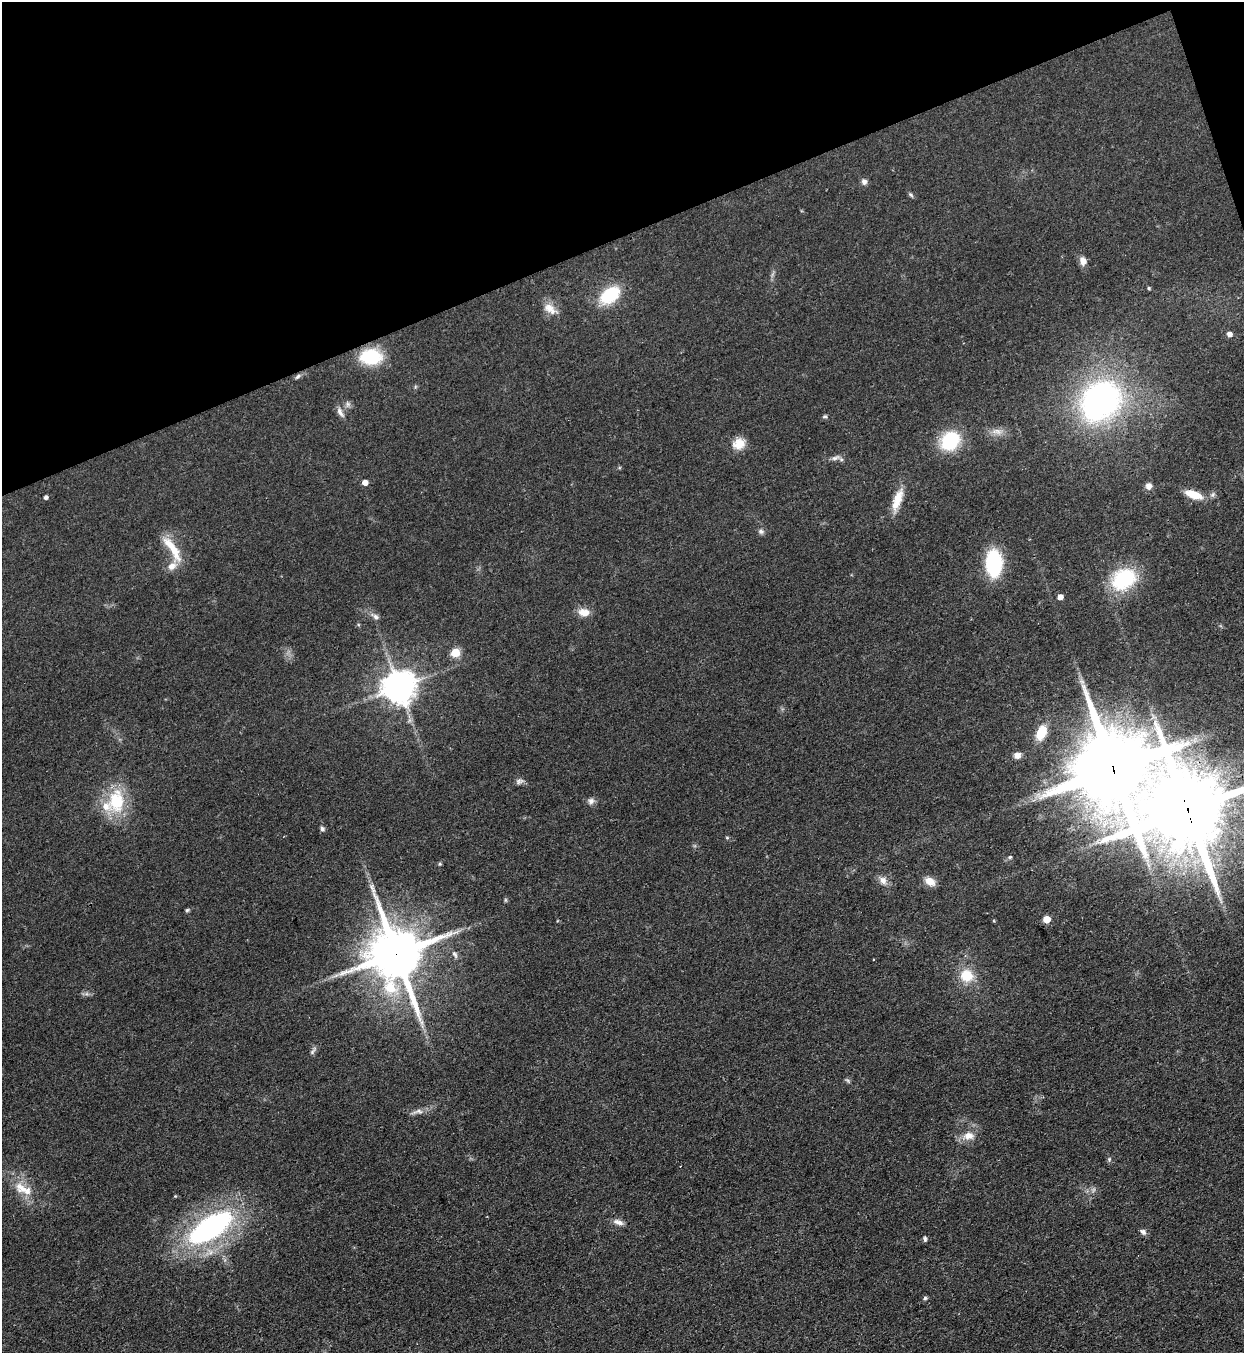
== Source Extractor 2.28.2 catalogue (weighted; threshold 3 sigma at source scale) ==
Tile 3 of 4 x 4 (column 3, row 1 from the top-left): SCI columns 2794-4035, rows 4090-5440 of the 5457 x 5478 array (HDU 1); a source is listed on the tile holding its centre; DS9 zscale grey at full resolution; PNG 1246 x 1355 px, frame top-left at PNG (2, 2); no overlay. Shown black and unused: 18% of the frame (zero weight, under 3 of 4 exposures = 5% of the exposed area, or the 3 px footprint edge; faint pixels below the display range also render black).
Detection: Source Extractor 2.28.2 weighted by HDU 2 'WHT'; one run over the whole footprint, this tile lists its part. Background 0.0524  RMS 0.0057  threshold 0.0258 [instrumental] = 3 sigma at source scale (4.5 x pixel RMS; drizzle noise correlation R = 1.50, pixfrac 1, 0.05/0.05 arcsec/px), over >= 5 px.
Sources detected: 70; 2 too faint to see at this stretch — not listed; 3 inside a brighter listed object's ellipse — not listed separately; the other 65 listed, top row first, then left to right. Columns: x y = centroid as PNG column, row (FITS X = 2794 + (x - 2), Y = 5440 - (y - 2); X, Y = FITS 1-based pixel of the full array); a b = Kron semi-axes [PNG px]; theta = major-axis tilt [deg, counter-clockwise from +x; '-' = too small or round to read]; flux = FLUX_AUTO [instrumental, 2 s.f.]
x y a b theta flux
864 182 8 8 - 2.1
911 195 7 4 -37 1
1083 261 10 8 -74 3.8
1149 288 5 4 - 0.7
610 295 19 12 36 33
550 309 21 11 -33 6.5
1229 334 5 5 - 3.1
371 357 17 12 -1 38
298 376 9 5 38 1.5
1101 401 33 26 46 200
340 412 16 6 -60 2.8
825 416 6 5 - 0.92
997 431 17 8 -5 4.7
950 440 20 16 47 33
739 444 16 13 28 7.7
835 458 12 5 18 2.2
365 482 5 4 - 4.8
1148 486 7 7 - 3.2
1193 495 22 9 -19 9.8
46 497 4 4 - 1.6
897 500 32 10 71 11
761 531 8 7 - 1.7
173 549 40 10 -57 14
994 563 24 14 -88 46
172 566 12 9 41 4.7
1124 579 22 17 33 46
1060 597 4 4 - 4.5
584 612 15 10 -6 5.6
375 616 12 6 -31 2.3
455 653 5 5 - 23
1082 681 9 6 -35 2
399 687 10 9 - 1200
1041 733 13 8 68 16
1017 755 8 7 - 3.1
1113 769 26 19 -76 8900
519 781 11 6 18 2
116 801 31 21 87 29
591 801 9 8 - 2.3
1187 809 26 20 -72 8000
322 829 6 5 - 1.4
727 838 5 4 - 0.68
1010 857 5 5 - 0.81
440 864 6 4 -17 0.64
883 880 11 9 -69 3.7
930 881 12 8 -30 6.1
505 900 6 4 -90 0.72
187 910 5 5 - 0.83
1046 919 5 5 - 11
396 954 18 15 -75 3500
455 954 11 5 -61 1.8
873 960 3 2 - 0.65
336 975 7 4 19 1.5
966 975 13 13 - 14
313 1051 14 5 55 1.7
847 1081 7 4 -45 0.97
417 1112 20 6 10 3.4
968 1136 15 11 5 6.3
1109 1159 7 5 71 0.99
22 1188 22 14 -33 11
175 1196 4 4 - 0.5
618 1222 14 6 -17 3.2
211 1227 48 21 34 130
1143 1232 8 6 -43 1.9
925 1239 6 4 -76 1.2
925 1298 5 5 - 0.92
Overlapping masked pixels (flux is a lower limit): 3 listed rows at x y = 1113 769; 1187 809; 396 954
Isophote crosses this tile's border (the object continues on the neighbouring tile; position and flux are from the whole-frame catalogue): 1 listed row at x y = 1187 809